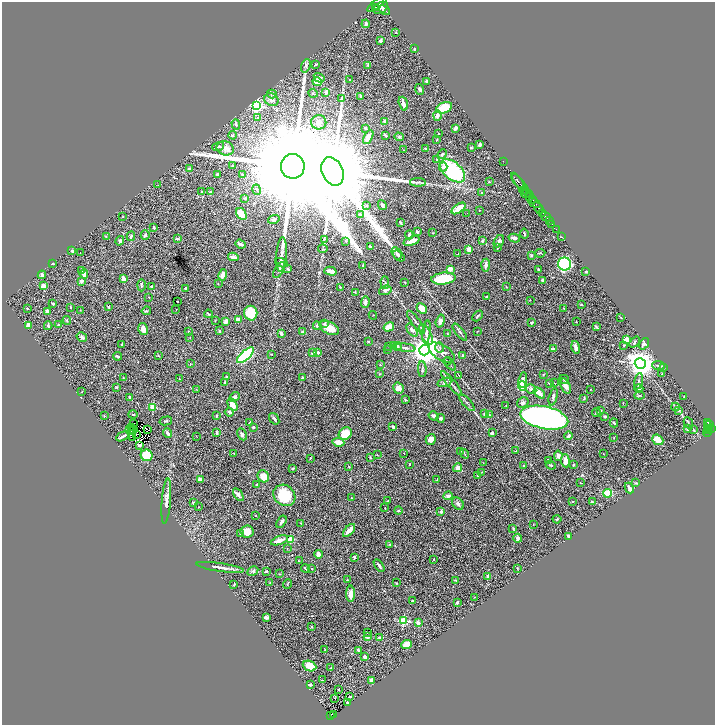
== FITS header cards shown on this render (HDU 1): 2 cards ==
NAXIS1  =                 1425
NAXIS2  =                 1445

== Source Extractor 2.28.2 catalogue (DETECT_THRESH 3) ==
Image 1425 x 1445 px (HDU 1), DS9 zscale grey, zoomed out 1/2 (1 PNG px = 2 x 2 image px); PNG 717 x 727 px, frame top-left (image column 1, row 1445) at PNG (2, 2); each listed source drawn as its Kron ellipse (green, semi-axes under 4 px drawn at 4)
Background 0.71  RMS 0.025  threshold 0.0752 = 3 sigma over >= 5 px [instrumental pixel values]
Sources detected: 466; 43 cannot appear on this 1/2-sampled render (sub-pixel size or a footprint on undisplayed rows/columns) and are neither listed nor drawn; the other 423 listed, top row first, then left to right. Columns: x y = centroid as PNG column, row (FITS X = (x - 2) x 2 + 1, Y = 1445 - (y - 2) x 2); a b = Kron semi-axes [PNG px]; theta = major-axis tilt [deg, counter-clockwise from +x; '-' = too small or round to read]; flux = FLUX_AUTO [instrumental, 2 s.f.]
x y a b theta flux
377 4 12 3 36 2300
375 8 4 2 - 650
381 8 8 5 29 2500
385 10 6 3 -37 1200
366 24 4 3 - 14
396 33 3 3 - 4.5
380 41 3 3 - 8.5
415 49 3 2 - 4.7
316 64 3 2 - 4.9
368 65 3 3 - 3.2
306 66 7 4 69 10
319 78 5 4 - 17
350 80 2 2 - 9
426 81 2 2 - 8.2
317 82 4 3 - 95
420 89 5 3 - 9.2
326 92 3 3 - 16
313 93 5 3 - 4.3
272 94 5 4 - 6.3
360 96 3 2 - 4.3
342 98 3 3 - 4.1
271 100 7 6 - 18
403 104 7 3 -72 30
257 106 4 4 - 780
444 108 8 5 23 130
437 115 5 4 - 17
257 117 4 4 - 6.3
385 121 3 3 - 11
319 122 7 7 - 28
236 124 5 4 - 7.6
365 128 3 2 - 7
455 128 3 3 - 17
438 133 2 2 - 1.9
233 135 4 3 - 4.5
385 135 3 2 - 6.5
368 137 7 3 62 42
399 137 5 4 - 6.2
437 140 2 2 - 2.5
480 145 3 3 - 10
218 146 6 3 17 8.2
225 148 9 7 -14 22
471 148 2 2 - 5.1
426 149 3 2 - 3.4
404 150 2 1 - 1.4
442 154 5 3 - 7
437 159 3 2 - 2.6
503 161 2 1 - 16
232 165 3 2 - 2.1
293 166 12 12 - 260000
443 167 4 4 - 14
189 169 3 3 - 10
333 171 15 10 -66 120000
452 171 14 8 -41 410
217 174 3 2 - 9.4
242 174 3 3 - 5.1
518 181 10 2 -54 1000
418 182 8 3 -1 10
489 182 3 2 - 3.2
158 185 2 2 - 1.8
522 186 15 2 -52 650
257 190 5 3 - 7.5
524 191 5 2 - 280
202 192 2 2 - 4.2
211 192 3 3 - 6.7
482 193 3 2 - 2.2
526 194 5 1 - 270
529 196 5 3 - 400
245 198 3 3 - 9.1
532 199 3 1 - 200
534 203 6 3 -27 570
382 205 5 2 - 8.5
366 206 3 3 - 7
458 208 8 4 35 71
539 208 7 3 -60 1200
479 210 2 2 - 2.3
467 213 2 1 - 11
543 213 2 2 - 290
241 214 6 4 -57 74
360 215 2 2 - 28
123 216 2 2 - 2
546 216 5 2 - 590
274 219 6 3 16 7.7
549 221 3 2 - 170
400 222 3 2 - 7
552 224 2 1 - 93
154 228 3 2 - 9.7
556 229 2 1 - 18
417 232 3 2 - 11
433 233 2 2 - 2
524 234 5 2 - 4.4
145 235 5 3 - 8.1
409 235 4 3 - 9.6
106 236 3 3 - 3.4
131 236 5 2 - 7
561 236 3 1 - 10
514 238 6 3 -14 16
177 239 3 2 - 6.6
324 240 4 2 - 2.8
120 241 5 4 - 8.6
345 241 3 2 - 2
412 241 8 3 20 44
482 241 3 3 - 8.9
499 241 7 4 58 14
240 244 5 3 - 15
370 247 4 3 - 9
497 248 3 3 - 5.3
323 249 4 3 - 4.3
469 249 4 3 - 29
72 251 3 3 - 8.6
80 253 2 1 - 11
397 253 6 4 -60 11
540 253 5 2 - 4.5
281 254 17 5 86 29
458 254 3 2 - 2.5
531 255 4 3 - 5.1
399 256 7 3 -39 8.2
233 257 5 2 - 28
281 263 7 4 -20 8.2
53 264 3 2 - 3.9
564 264 6 6 - 780
363 265 4 3 - 4.7
486 265 6 3 86 18
288 269 4 2 - 4.3
450 269 2 2 - 86
279 270 9 3 59 11
538 270 3 2 - 6.6
81 271 3 3 - 7.4
330 271 6 3 -15 36
586 271 2 2 - 6.9
84 274 5 4 - 28
42 275 4 3 - 12
223 275 6 3 79 25
123 279 4 3 - 31
443 279 12 6 6 180
542 280 3 3 - 6.4
81 281 3 3 - 13
385 282 6 2 -88 4.7
405 282 3 2 - 2.1
218 283 2 2 - 1.9
141 285 6 3 89 6.7
43 286 3 3 - 24
151 286 2 2 - 9.4
340 287 3 2 - 3.2
506 287 3 2 - 2.2
186 289 3 3 - 11
385 290 6 4 17 13
355 292 3 2 - 3
149 297 2 2 - 1.8
486 297 3 2 - 5.4
530 300 2 2 - 1.9
177 301 2 2 - 3.2
365 302 6 3 81 14
53 303 4 3 - 6.2
581 304 2 2 - 3.1
71 307 2 2 - 2.1
108 307 4 3 - 5.9
27 308 2 2 - 4.3
422 308 6 4 -43 45
564 308 3 1 - 1.4
176 309 2 2 - 1.1
80 310 2 2 - 1.4
47 311 3 3 - 21
146 311 5 3 - 5.1
251 313 7 6 - 130
208 314 4 2 - 4
373 315 4 1 - 1.8
478 316 6 2 48 6.7
621 317 4 2 - 2.6
67 320 4 3 - 4.5
238 320 4 3 - 34
215 321 3 2 - 2.3
226 321 4 3 - 19
440 321 6 4 74 14
416 322 14 2 -53 15
532 322 2 2 - 5
576 322 2 2 - 3.5
324 324 4 4 - 7.1
29 325 4 3 - 22
58 325 3 3 - 5.9
48 326 4 2 - 6.4
317 326 4 3 - 7.8
389 327 5 3 - 50
596 327 4 2 - 6.5
329 328 10 6 -28 63
143 329 6 4 -75 32
219 330 3 3 - 4.9
412 330 7 4 -54 12
477 331 3 2 - 1.6
188 332 3 2 - 2.9
302 332 3 3 - 11
426 332 11 4 84 14
460 332 10 3 -51 10
281 333 4 3 - 16
426 334 11 5 -62 21
447 334 3 2 - 2.1
82 337 5 4 - 11
190 338 2 2 - 2
627 340 3 2 - 120
368 342 3 2 - 6
634 342 6 3 51 6.8
644 344 6 4 55 13
121 345 2 2 - 11
624 345 3 3 - 4.4
389 346 3 3 - 3.9
394 346 4 3 - 4.8
397 346 4 3 - 12
440 347 5 3 - 6.7
576 347 6 3 -75 18
405 348 10 3 -9 9.9
553 349 2 2 - 50
388 350 2 1 - 1.4
424 350 5 5 - 7900
318 352 4 3 - 6.9
442 352 14 7 -32 26
312 353 3 3 - 8.1
271 354 3 2 - 3
245 355 10 4 42 500
463 355 3 2 - 4.5
118 356 4 2 - 9.3
158 356 3 2 - 2.6
447 361 4 2 - 3.2
640 363 5 5 - 6200
190 364 3 2 - 2.2
450 364 8 1 -49 5
380 365 2 2 - 3.1
659 365 6 2 -5 6.3
663 367 4 3 - 3.6
422 369 8 3 -88 7.8
380 374 2 2 - 2.7
662 374 3 2 - 1.9
459 375 4 1 - 2
544 375 3 2 - 3.4
226 377 3 3 - 4.2
123 378 3 2 - 1.7
302 378 3 2 - 6.2
179 379 2 2 - 1.5
564 379 5 3 - 9.6
523 380 7 3 82 16
638 381 8 3 77 8.3
225 382 3 2 - 3.4
444 382 7 4 19 11
554 383 3 2 - 1.5
451 384 16 2 -50 14
550 384 4 3 - 11
522 386 5 3 - 240
566 386 8 4 -70 23
117 387 3 2 - 3.4
398 388 6 5 - 24
639 388 4 2 - 4.8
196 389 2 1 - 1.3
531 389 5 4 - 14
590 389 2 1 - 1.6
82 392 2 1 - 2.2
539 393 6 3 -40 40
639 395 5 3 - 4.5
684 396 2 1 - 2.4
129 397 2 2 - 7.2
235 397 5 4 - 9.2
553 397 9 3 75 12
584 398 3 2 - 3.6
405 400 4 3 - 3.6
523 402 6 5 - 10
467 403 10 1 -49 8.5
623 403 3 2 - 1.9
232 405 7 4 -61 39
506 406 3 2 - 2.3
153 407 3 3 - 150
675 407 4 2 - 4.1
600 410 3 3 - 4.2
679 411 3 2 - 3.3
229 412 4 3 - 11
596 413 4 2 - 3.9
133 414 4 3 - 4.5
484 414 3 3 - 3.5
216 415 3 2 - 3.2
489 415 3 3 - 2.7
104 416 2 2 - 2.8
434 416 5 3 - 19
605 416 3 3 - 8
441 418 4 4 - 9.9
544 418 24 11 -12 2100
274 419 6 2 -55 9.3
166 421 6 3 13 5.3
708 422 4 2 - 140
134 423 3 2 - 4.7
250 423 4 2 - 9.3
614 423 4 3 - 8.5
688 423 6 2 -65 5.6
709 425 3 2 - 150
132 427 2 1 - 0.61
253 427 3 2 - 6.5
393 427 3 2 - 7.7
712 428 3 2 - 280
148 429 3 1 - 9.6
687 429 2 2 - 4.9
707 429 3 2 - 130
709 429 3 2 - 180
129 430 2 1 - 3
131 430 2 1 - 1.6
134 430 2 1 - 5.4
693 430 4 2 - 3.4
708 430 3 2 - 110
216 432 4 3 - 9.1
708 432 4 2 - 49
168 433 5 3 - 14
492 433 3 2 - 11
137 434 2 1 - 0.37
242 434 6 3 -63 12
345 434 7 5 38 100
122 436 7 2 26 13
197 436 2 1 - 2.7
568 436 4 3 - 15
132 437 2 1 - 2.7
614 437 2 2 - 3.1
431 439 5 4 - 32
658 440 6 4 -40 60
338 442 6 4 -8 40
140 445 4 2 - 5.2
460 451 2 2 - 1.7
516 451 3 2 - 3
234 453 3 2 - 2.1
404 453 2 1 - 1.7
465 454 5 1 - 2.4
603 454 3 2 - 1.8
147 455 6 5 - 140
377 455 3 2 - 2.3
558 456 5 4 - 20
370 457 3 2 - 4.9
310 458 4 2 - 3.2
548 460 3 3 - 11
565 461 6 4 -84 40
483 463 2 2 - 1.6
410 464 2 2 - 6.6
551 465 5 3 - 6.3
573 465 2 2 - 4.4
349 466 3 2 - 2.7
524 466 2 2 - 5.2
457 468 4 4 - 23
293 469 3 2 - 2.7
482 472 2 2 - 1.7
477 475 4 2 - 5.2
263 476 6 5 - 66
200 479 3 3 - 42
437 480 4 2 - 3.2
581 483 3 2 - 2.1
636 483 4 3 - 4
257 484 2 2 - 4.2
629 488 5 3 - 16
608 493 4 3 - 79
238 495 7 3 -56 15
284 495 12 10 -39 180
448 496 5 4 - 11
351 498 2 2 - 1.6
166 501 22 4 85 27
388 501 3 3 - 5.4
572 502 2 2 - 4.2
592 502 3 3 - 3.7
193 503 3 2 - 6.2
458 504 7 5 -48 14
198 507 2 2 - 1.6
385 508 2 1 - 2.6
398 511 4 3 - 5.8
441 512 2 2 - 29
256 515 2 1 - 1.9
557 519 4 3 - 4.5
281 522 7 3 57 11
301 523 2 2 - 3
533 524 2 2 - 1.7
513 528 3 2 - 2.2
349 530 8 3 48 45
247 532 6 6 - 53
240 534 3 2 - 3.1
569 536 3 2 - 9.1
518 538 4 4 - 14
279 540 9 4 21 38
291 540 3 3 - 85
390 544 4 3 - 4.8
287 548 3 2 - 1.6
318 554 4 3 - 22
354 557 3 2 - 6.9
434 559 2 2 - 3.7
299 561 3 1 - 1.6
379 565 7 2 -55 11
220 567 24 3 -8 22
305 568 4 2 - 5.1
312 568 2 2 - 2.4
517 569 3 2 - 2.4
253 571 6 3 28 9.5
266 571 3 2 - 4.7
279 574 3 2 - 2.7
488 576 3 2 - 17
347 580 2 2 - 3.3
456 580 3 2 - 4.7
270 583 3 2 - 3.1
396 583 3 2 - 3
234 584 4 2 - 4
287 584 5 2 - 2.9
351 594 8 4 -89 43
474 597 2 1 - 1
412 601 3 2 - 5.2
457 602 2 2 - 7.4
266 617 4 3 - 12
403 621 3 3 - 320
418 623 2 2 - 41
312 627 3 2 - 2.5
367 633 2 1 - 3.7
367 637 3 2 - 8.1
380 638 3 2 - 15
407 644 5 4 - 59
325 650 2 2 - 3.4
358 650 3 2 - 11
365 657 3 3 - 16
310 666 7 5 -23 65
331 668 2 2 - 3.4
322 680 2 2 - 2
371 681 4 4 - 20
310 685 4 3 - 8.2
338 690 2 2 - 2.1
350 696 4 2 - 4.7
335 698 2 1 - 1.5
347 703 3 2 - 7.4
333 715 2 1 - 14
331 716 4 2 - 150
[43 sub-pixel or undisplayed-footprint detections neither listed nor drawn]